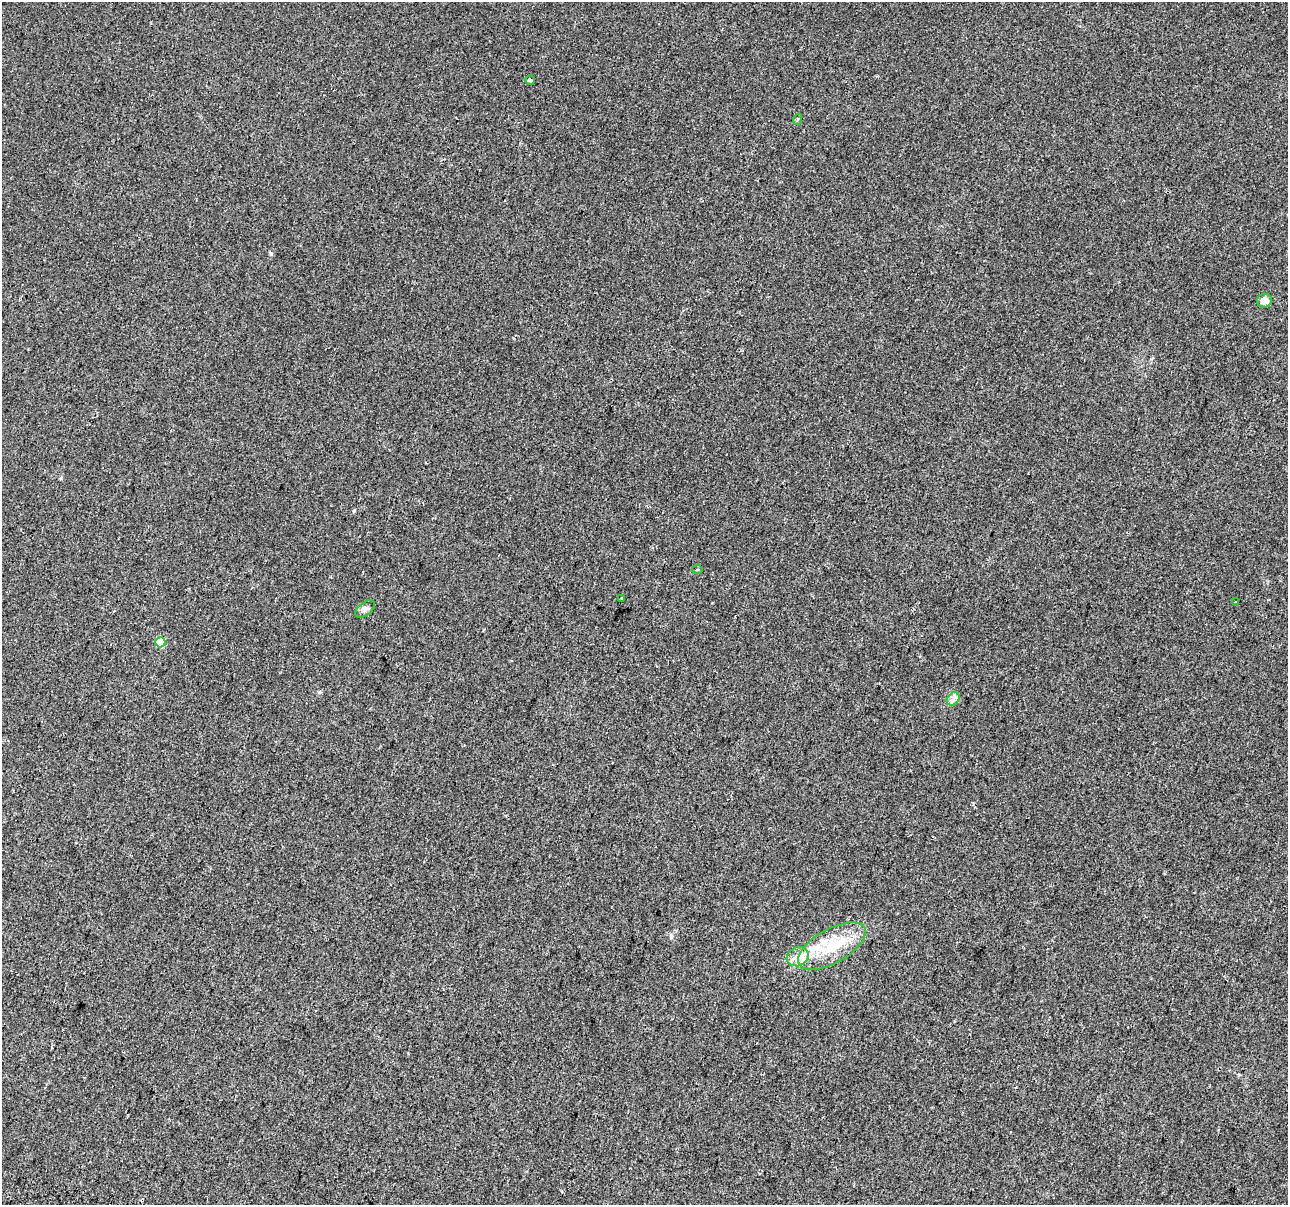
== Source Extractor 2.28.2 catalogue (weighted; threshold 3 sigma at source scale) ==
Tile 7 of 4 x 4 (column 3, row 2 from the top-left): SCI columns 2631-3916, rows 2750-3952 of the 5252 x 5438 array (HDU 1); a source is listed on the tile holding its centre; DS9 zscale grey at full resolution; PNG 1290 x 1207 px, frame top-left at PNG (2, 2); each listed source drawn as its Kron ellipse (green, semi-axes under 4 px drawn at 4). Shown black and unused: <1% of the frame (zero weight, under 2 of 3 exposures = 4% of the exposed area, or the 3 px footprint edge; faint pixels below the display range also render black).
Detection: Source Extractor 2.28.2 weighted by HDU 2 'WHT'; one run over the whole footprint, this tile lists its part. Background 0.0402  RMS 0.0053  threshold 0.024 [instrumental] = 3 sigma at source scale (4.5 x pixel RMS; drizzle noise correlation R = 1.50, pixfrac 1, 0.0396/0.0396 arcsec/px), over >= 5 px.
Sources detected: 12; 1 inside a brighter listed object's ellipse — not listed separately; the other 11 listed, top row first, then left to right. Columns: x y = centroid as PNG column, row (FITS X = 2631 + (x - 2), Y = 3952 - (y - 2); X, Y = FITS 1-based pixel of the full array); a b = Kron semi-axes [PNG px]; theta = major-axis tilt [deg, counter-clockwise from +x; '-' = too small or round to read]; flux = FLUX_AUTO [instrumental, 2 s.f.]
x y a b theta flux
530 80 5 5 - 0.71
798 119 5 3 - 0.58
1264 301 7 7 - 4.6
697 569 5 3 - 0.59
622 599 3 3 - 1.1
1236 602 3 2 - 0.46
365 609 11 6 40 1.9
160 642 5 5 - 15
953 699 7 5 47 1.7
832 946 37 17 30 22
798 957 11 9 26 4.3
Unlisted compact peaks at least as high as the median listed source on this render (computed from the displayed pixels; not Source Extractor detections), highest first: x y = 271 254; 671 936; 354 511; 319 692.